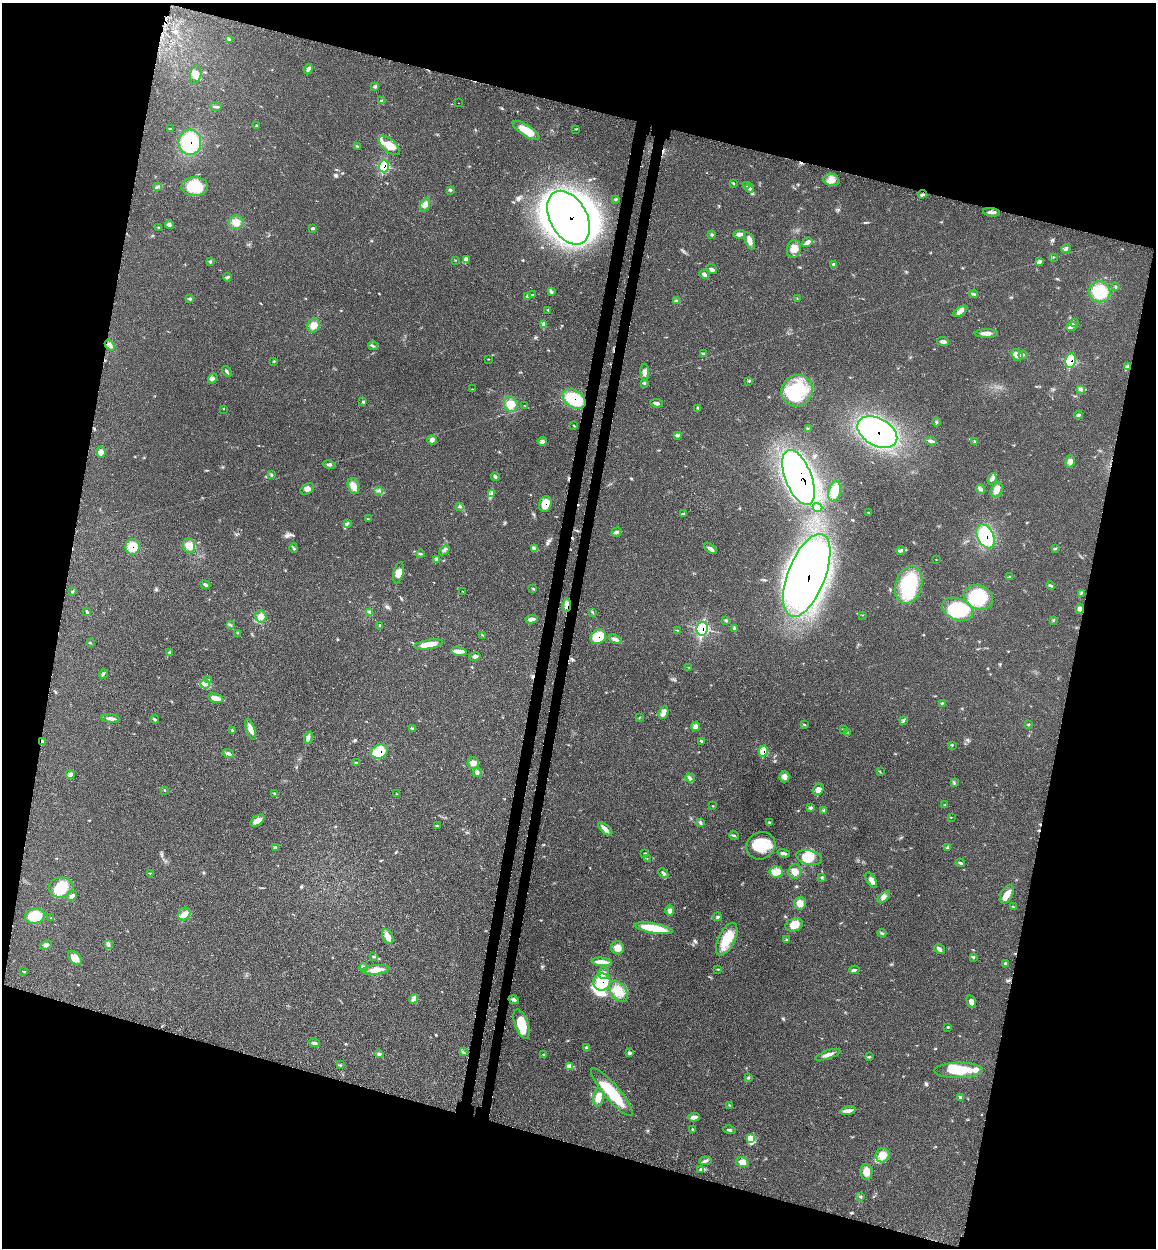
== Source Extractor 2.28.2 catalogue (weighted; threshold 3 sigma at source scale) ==
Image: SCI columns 325-4939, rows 91-5074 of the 5150 x 5164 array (HDU 1 of 3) = the unmasked area's bounding box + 8 px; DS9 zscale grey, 4 x 4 block average (1 PNG px = mean of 4 x 4 image px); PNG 1158 x 1250 px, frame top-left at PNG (2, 3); each listed source drawn as its Kron ellipse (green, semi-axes under 4 px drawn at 4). Shown black and unused: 31% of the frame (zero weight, under 3 of 4 exposures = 8% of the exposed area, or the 3 px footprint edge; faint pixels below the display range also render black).
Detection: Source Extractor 2.28.2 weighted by HDU 2 'WHT'. Background 0.0213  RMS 0.0033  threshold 0.0149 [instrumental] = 3 sigma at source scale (4.5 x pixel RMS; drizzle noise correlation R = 1.50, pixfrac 1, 0.05/0.05 arcsec/px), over >= 5 px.
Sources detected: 318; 3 inside a brighter object's white glare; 3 cosmic-ray / hot-pixel residue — neither listed nor drawn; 7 coinciding with a brighter row at this scale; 9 inside a brighter listed object's ellipse — not listed separately; the other 296 listed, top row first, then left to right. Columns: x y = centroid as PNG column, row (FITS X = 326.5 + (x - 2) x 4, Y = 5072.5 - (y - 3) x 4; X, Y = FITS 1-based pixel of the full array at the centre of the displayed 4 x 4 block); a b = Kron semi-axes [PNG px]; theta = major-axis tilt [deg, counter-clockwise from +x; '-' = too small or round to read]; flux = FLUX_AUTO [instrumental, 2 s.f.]
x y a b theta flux
229 39 4 2 - 1.8
308 69 5 3 - 4.9
196 75 9 5 78 12
375 87 4 2 - 1.8
382 101 3 2 - 2.1
458 103 2 2 - 1.2
216 107 6 2 -9 3
257 126 4 2 - 1.5
170 129 3 2 - 0.79
576 129 2 2 - 0.62
526 130 15 5 -33 29
190 142 12 11 - 120
389 145 12 6 -42 25
357 146 3 2 - 2.2
384 166 6 5 - 62
831 180 8 6 -16 13
733 183 2 2 - 0.91
746 185 2 2 - 0.86
158 186 4 2 - 2.5
195 187 13 9 1 61
749 188 4 3 - 4
450 190 4 2 - 2.4
922 194 4 3 - 3.6
616 199 3 2 - 1.8
425 205 7 4 67 9
992 212 8 2 -7 5.5
569 218 29 18 -61 1300
236 222 7 6 - 15
169 224 4 4 - 4.9
159 228 2 2 - 1.2
313 228 4 3 - 2.6
739 234 6 3 8 6.4
712 235 2 2 - 1.4
750 241 9 4 -69 9.7
807 242 5 4 - 5.5
794 249 9 7 77 17
1066 249 5 3 - 4.1
1053 257 2 2 - 0.66
456 260 2 2 - 0.82
466 260 4 2 - 3.5
210 262 3 2 - 2
1039 262 4 3 - 3.9
834 264 4 2 - 2.3
712 269 6 3 -40 4.4
704 274 5 3 - 4.9
227 277 4 3 - 3.1
1116 287 2 2 - 1.2
551 291 3 2 - 1.8
1100 292 11 10 - 58
974 294 4 2 - 2.9
533 295 3 3 - 1.5
528 297 4 3 - 3
797 298 2 2 - 0.65
190 299 3 2 - 2
676 301 3 2 - 2.2
548 310 3 2 - 1
960 311 8 4 32 8.4
1074 322 4 3 - 3.3
313 325 7 6 - 14
544 325 3 2 - 2.5
1072 326 5 3 - 4.8
986 333 12 3 -1 12
943 341 6 3 -8 6.2
110 345 6 4 -50 6.4
373 346 5 2 - 3
703 353 2 2 - 0.87
1017 355 6 5 - 13
1023 355 4 2 - 2.8
489 359 2 2 - 0.67
1071 360 7 5 79 44
274 361 2 2 - 1.1
1127 367 4 2 - 2.1
227 371 6 3 -50 3.5
645 372 8 3 -87 6
213 378 5 3 - 4.8
749 381 3 2 - 0.71
644 383 3 3 - 2.2
472 389 2 2 - 0.68
1081 389 4 2 - 2.8
797 391 16 15 - 90
574 399 12 8 -33 83
363 402 3 2 - 2
657 403 6 2 -7 4.8
511 404 8 6 -76 23
525 406 2 2 - 0.64
698 408 2 2 - 1.1
223 409 2 2 - 0.91
1079 415 4 3 - 3.2
937 422 4 3 - 2.8
573 425 2 2 - 0.63
808 428 2 2 - 1
877 432 21 13 -29 420
677 435 3 3 - 2.9
432 440 5 4 - 5.3
542 441 4 4 - 5.7
931 441 5 2 - 4.7
974 441 3 2 - 2.1
101 452 5 4 - 9.2
1070 461 6 4 75 8.3
329 465 6 2 -13 3.9
271 474 3 2 - 2
495 477 4 3 - 3.1
798 477 29 13 -69 1300
992 479 6 3 70 6.1
353 486 8 5 -72 14
307 489 7 5 32 8.6
980 489 5 3 - 4.2
997 490 8 5 62 11
378 491 3 2 - 1.6
835 491 10 6 76 18
491 494 3 2 - 2.3
545 504 8 6 72 25
460 506 3 2 - 2.3
818 507 5 3 - 5.3
869 512 3 2 - 1.1
684 514 2 2 - 0.95
368 519 2 2 - 0.88
347 524 3 2 - 1.3
616 532 5 3 - 4.4
985 536 13 8 -65 100
189 546 7 6 - 13
132 547 7 7 - 36
293 548 4 2 - 2.6
534 549 4 3 - 3.9
710 549 7 3 -36 7.4
1056 549 3 2 - 1.7
444 550 6 3 42 4.8
901 551 4 3 - 4.2
420 554 4 3 - 2.9
437 559 4 4 - 5.6
936 560 2 2 - 0.49
398 573 10 5 76 13
807 575 44 18 69 1900
1010 577 3 2 - 1.8
205 585 5 3 - 3.6
909 585 19 13 74 120
1051 585 4 2 - 3.6
533 589 3 2 - 1.5
463 591 2 2 - 0.64
73 592 3 2 - 1.6
1081 593 2 2 - 1.1
978 597 15 11 -22 84
567 605 7 2 81 6.4
957 609 16 11 -21 100
1080 609 5 4 - 6.1
87 611 4 2 - 2.3
370 612 4 2 - 2.2
593 613 2 2 - 0.84
863 615 2 2 - 0.77
261 617 6 5 - 11
532 619 6 3 9 9
726 620 3 2 - 2.3
1054 620 2 2 - 0.75
230 624 3 2 - 1.8
380 625 3 2 - 1.4
702 629 7 5 78 120
734 629 2 2 - 1.4
677 630 2 2 - 0.63
237 633 2 2 - 0.66
483 635 3 2 - 1.1
598 637 8 7 - 45
615 639 7 3 -25 7
90 643 2 2 - 1.2
429 644 14 4 9 29
459 651 8 4 -12 8.9
170 652 3 3 - 2.1
475 656 5 3 - 5.3
689 667 2 2 - 0.59
103 674 4 2 - 1.9
209 679 3 2 - 1.1
205 684 5 3 - 5.1
216 698 8 4 -13 19
942 703 3 2 - 1.6
663 712 6 4 67 12
639 717 4 2 - 0.97
111 718 9 3 -7 8.1
155 719 4 2 - 2.4
903 721 3 2 - 1.7
804 725 3 2 - 1.4
1028 725 2 2 - 0.61
695 726 5 4 - 7.5
413 728 3 2 - 1.9
251 729 11 3 -72 15
843 729 3 2 - 0.92
232 730 2 2 - 0.91
847 733 2 2 - 1.1
308 738 6 3 68 5.4
702 741 4 2 - 1.8
42 742 3 3 - 2.7
952 745 2 2 - 1.2
380 751 9 6 26 51
763 751 5 4 - 28
228 753 6 3 -21 4.7
356 763 4 2 - 2.2
473 763 6 5 - 9.2
880 771 3 2 - 0.82
477 772 4 4 - 4.1
70 774 4 4 - 5.6
784 777 5 5 - 9.5
690 778 4 3 - 3.6
954 782 2 2 - 0.92
164 790 3 2 - 1.4
818 790 6 5 - 9.9
275 794 3 2 - 1.8
396 794 2 2 - 1.1
945 805 2 2 - 0.87
713 806 2 2 - 0.74
811 808 4 3 - 3.1
823 810 3 2 - 1.3
951 817 2 2 - 0.74
258 820 8 4 37 14
769 822 2 2 - 1.2
701 823 4 2 - 2.6
437 826 3 2 - 1.1
605 829 9 3 -41 8
734 836 5 2 - 2.8
761 846 15 13 33 52
275 847 4 3 - 3.4
948 847 4 3 - 3.3
645 853 3 2 - 0.92
784 853 6 2 -16 4.4
647 858 2 2 - 0.65
809 858 13 7 -13 26
960 863 4 3 - 2.7
795 871 7 6 - 13
776 872 6 5 - 13
150 873 3 2 - 1
663 873 6 3 -43 3.7
822 877 4 2 - 1.6
871 880 8 4 -57 7.4
61 887 12 10 9 46
1007 894 10 6 62 15
72 896 6 4 44 4.8
884 897 8 3 38 6.4
800 903 6 6 - 14
1013 907 2 2 - 1.1
670 910 5 4 - 7.2
184 914 7 5 50 11
35 916 10 7 13 63
717 917 4 2 - 3
51 918 2 2 - 1.2
794 925 9 6 17 20
654 928 19 5 -10 57
882 933 4 2 - 1.8
388 936 8 5 -67 12
727 939 17 8 64 40
787 939 2 2 - 0.98
108 944 3 2 - 2
46 945 6 4 25 5.3
618 948 6 6 - 15
940 949 6 3 -32 4.4
374 957 3 2 - 2.5
974 957 2 2 - 1.3
75 958 8 5 -45 21
602 962 10 3 -4 16
1005 963 4 3 - 2.7
363 967 4 3 - 3.7
718 969 4 2 - 1.4
376 970 14 4 6 20
854 970 5 3 - 3.5
23 971 2 2 - 0.76
603 973 6 5 - 7.7
602 982 9 8 - 70
619 991 12 7 -54 29
413 999 5 4 - 5.4
514 1000 5 3 - 4.4
971 1002 6 4 -67 6.1
521 1024 15 6 -71 51
948 1027 2 2 - 1.2
314 1043 6 3 -15 3.6
586 1048 4 2 - 2.9
463 1052 3 2 - 1.1
630 1053 4 3 - 3.8
379 1054 4 3 - 3.7
543 1055 3 2 - 1.7
828 1055 13 3 19 11
870 1057 3 2 - 1.4
340 1065 3 2 - 1.3
570 1066 2 2 - 1.9
958 1070 24 7 1 59
748 1078 2 2 - 1.3
612 1092 30 7 -49 77
598 1097 9 5 83 16
960 1097 3 2 - 1.7
730 1105 3 2 - 1.4
848 1111 8 3 10 9.3
694 1117 6 3 4 8.1
693 1129 3 2 - 2.1
729 1130 6 2 -14 3.2
750 1139 4 2 - 2.3
883 1155 7 7 - 22
705 1161 6 2 6 3.7
742 1162 6 4 -18 16
701 1169 3 2 - 2.6
866 1172 8 6 -84 15
861 1197 3 2 - 1.1
Overlapping masked pixels (flux is a lower limit): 18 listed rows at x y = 190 142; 384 166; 569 218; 1071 360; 574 399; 877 432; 798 477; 545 504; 985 536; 132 547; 807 575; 567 605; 702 629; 598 637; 42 742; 380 751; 763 751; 602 982
Diffuse or blended objects may show on this block-average render without a row.